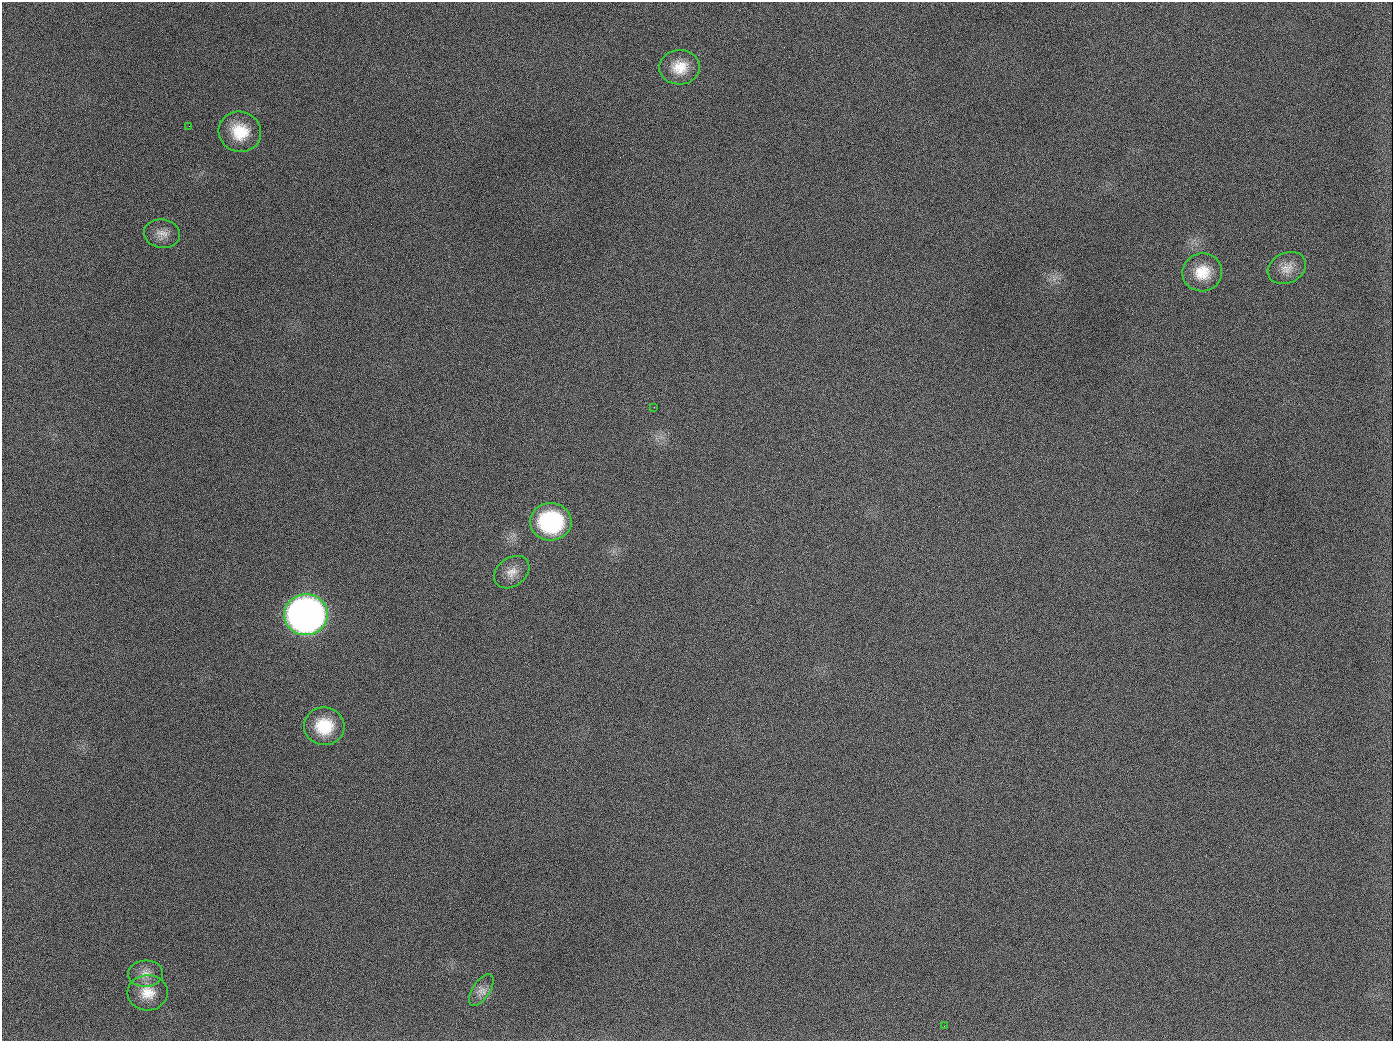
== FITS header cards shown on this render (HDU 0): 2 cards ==
NAXIS1  =                 1391
NAXIS2  =                 1039

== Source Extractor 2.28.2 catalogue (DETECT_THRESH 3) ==
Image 1391 x 1039 px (HDU 0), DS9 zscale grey, 1 PNG px = 1 image px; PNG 1395 x 1043 px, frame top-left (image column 1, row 1039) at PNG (2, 2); each listed source drawn as its Kron ellipse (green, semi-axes under 4 px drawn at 4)
Background 1680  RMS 74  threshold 222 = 3 sigma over >= 5 px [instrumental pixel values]
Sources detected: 15; all 15 listed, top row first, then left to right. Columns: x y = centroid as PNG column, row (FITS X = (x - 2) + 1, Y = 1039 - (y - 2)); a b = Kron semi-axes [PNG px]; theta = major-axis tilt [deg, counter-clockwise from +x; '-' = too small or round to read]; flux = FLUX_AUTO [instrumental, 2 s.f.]
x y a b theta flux
680 67 20 17 1 1.1e+05
189 126 3 2 - 6.7e+03
240 132 21 20 - 1.6e+05
162 234 18 14 -9 5.2e+04
1287 268 20 15 25 6.5e+04
1202 272 20 19 - 1.3e+05
654 407 2 2 - 4.3e+03
551 522 21 18 -1 5.6e+05
512 572 19 14 37 6.2e+04
306 615 22 20 -4 3.9e+06
324 726 20 19 - 1.9e+05
146 974 17 13 3 5.7e+04
481 990 18 8 57 4.1e+04
148 993 20 17 1 1.0e+05
944 1026 2 2 - 5.3e+03